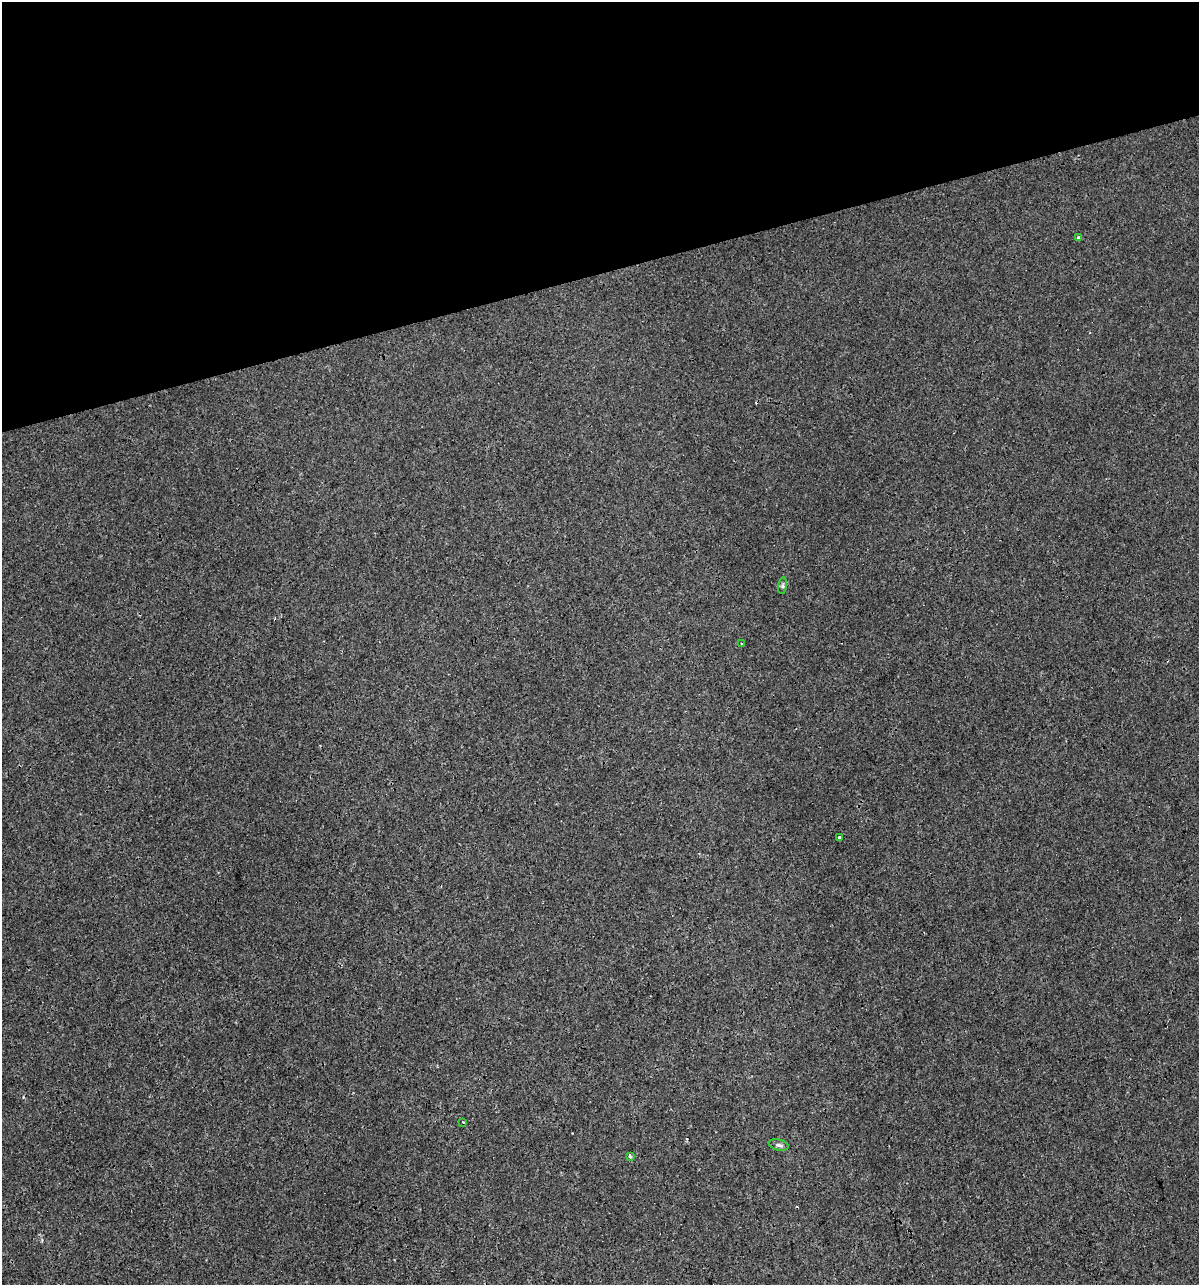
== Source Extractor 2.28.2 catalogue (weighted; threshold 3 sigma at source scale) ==
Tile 3 of 4 x 4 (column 3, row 1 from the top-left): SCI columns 2441-3637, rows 3850-5132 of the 4930 x 5132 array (HDU 1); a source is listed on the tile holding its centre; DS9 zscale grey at full resolution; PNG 1201 x 1287 px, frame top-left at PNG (2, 2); each listed source drawn as its Kron ellipse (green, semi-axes under 4 px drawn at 4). Shown black and unused: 21% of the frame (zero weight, under 3 of 4 exposures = <1% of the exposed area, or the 3 px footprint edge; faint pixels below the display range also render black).
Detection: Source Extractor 2.28.2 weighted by HDU 2 'WHT'; one run over the whole footprint, this tile lists its part. Background 2.15e-04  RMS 0.0017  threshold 0.00763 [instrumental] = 3 sigma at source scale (4.5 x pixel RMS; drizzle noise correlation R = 1.50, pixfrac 1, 0.0396/0.0396 arcsec/px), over >= 5 px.
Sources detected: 9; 2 cosmic-ray / hot-pixel residue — neither listed nor drawn; the other 7 listed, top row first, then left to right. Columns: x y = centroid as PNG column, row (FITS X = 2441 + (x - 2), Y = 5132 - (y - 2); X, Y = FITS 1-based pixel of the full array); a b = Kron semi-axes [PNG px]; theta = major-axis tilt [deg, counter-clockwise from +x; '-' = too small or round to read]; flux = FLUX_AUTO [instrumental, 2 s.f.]
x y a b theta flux
1079 237 3 3 - 0.86
783 586 8 4 82 0.31
742 644 4 3 - 0.59
839 838 3 3 - 1.3
463 1122 3 2 - 0.18
779 1145 10 5 -13 0.51
630 1157 3 3 - 0.61